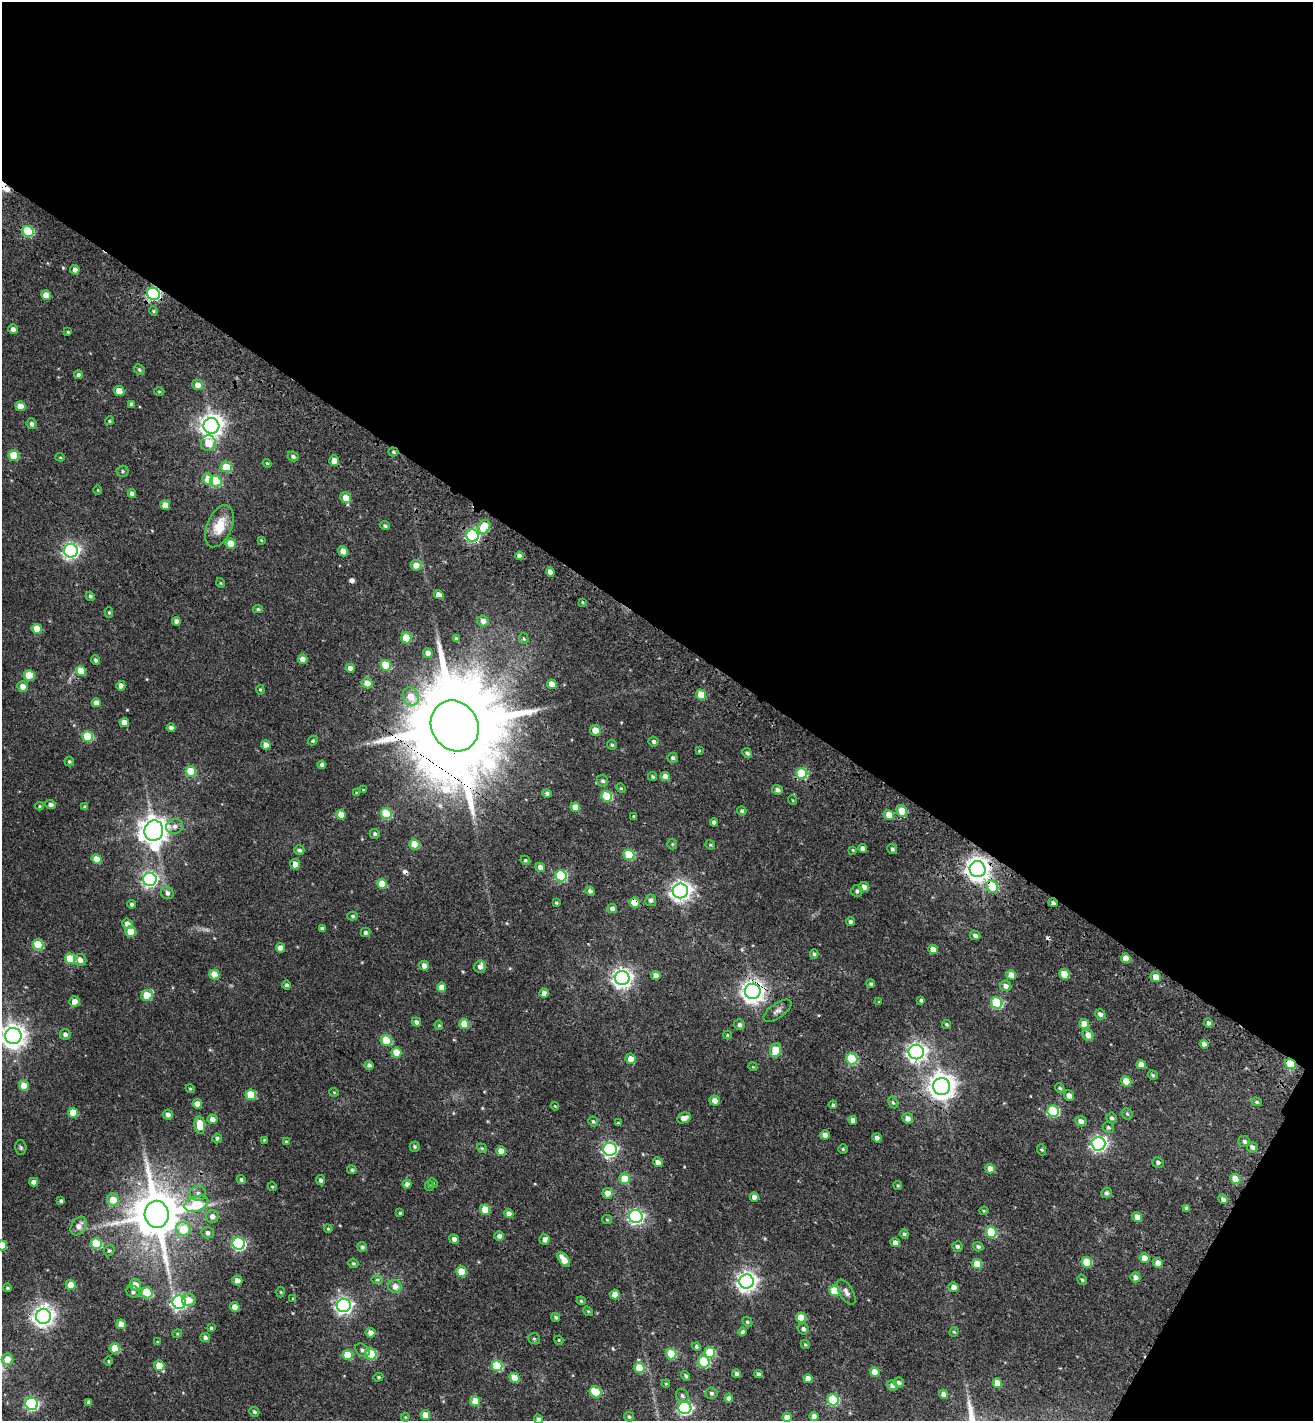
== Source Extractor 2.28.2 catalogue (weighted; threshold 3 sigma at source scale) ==
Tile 2 of 2 x 2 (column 2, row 1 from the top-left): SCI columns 1557-2867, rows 1556-2974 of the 3212 x 3186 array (HDU 1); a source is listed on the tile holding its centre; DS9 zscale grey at full resolution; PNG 1315 x 1423 px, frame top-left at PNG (2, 2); each listed source drawn as its Kron ellipse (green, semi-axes under 4 px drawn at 4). Shown black and unused: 46% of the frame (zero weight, under 3 of 4 exposures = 17% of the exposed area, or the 3 px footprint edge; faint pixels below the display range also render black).
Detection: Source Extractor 2.28.2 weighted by HDU 2 'WHT'; one run over the whole footprint, this tile lists its part. Background 0.0323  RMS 0.0061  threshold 0.0274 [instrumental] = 3 sigma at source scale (4.5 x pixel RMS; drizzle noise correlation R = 1.50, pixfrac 1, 0.0396/0.0396 arcsec/px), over >= 5 px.
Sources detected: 380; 1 too faint to see at this stretch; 3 cosmic-ray / hot-pixel residue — neither listed nor drawn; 1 inside a brighter listed object's ellipse — not listed separately; the other 375 listed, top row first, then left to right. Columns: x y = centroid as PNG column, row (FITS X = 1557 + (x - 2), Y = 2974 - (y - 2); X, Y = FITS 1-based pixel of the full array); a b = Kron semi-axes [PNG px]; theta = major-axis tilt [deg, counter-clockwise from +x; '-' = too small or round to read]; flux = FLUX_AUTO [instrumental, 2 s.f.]
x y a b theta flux
28 231 6 5 - 31
75 270 5 4 - 2.4
153 294 6 6 - 84
46 295 5 4 - 6
153 311 4 4 - 0.75
13 329 5 4 - 2.5
68 332 3 3 - 0.67
139 369 5 5 - 1.1
78 375 4 4 - 1.9
198 385 5 5 - 4.2
119 391 5 5 - 8.6
159 391 5 3 - 0.61
132 404 4 3 - 1.5
20 406 5 4 - 6.4
109 421 5 4 - 0.88
32 424 5 5 - 1.9
211 426 8 8 - 470
208 443 8 7 - 12
393 452 5 4 - 0.95
14 456 5 5 - 20
293 456 5 4 - 1.7
60 457 4 4 - 0.65
334 461 5 5 - 5.1
267 463 4 4 - 0.76
226 467 5 5 - 13
122 471 6 5 - 1
208 479 6 5 - 7.8
216 481 6 5 - 27
98 490 5 3 - 0.55
132 494 4 4 - 2.7
346 498 5 5 - 7.5
165 505 5 4 - 6.2
219 526 22 12 68 13
385 526 5 4 - 1
484 527 7 5 56 17
473 536 6 6 - 83
261 540 4 3 - 0.47
231 544 5 5 - 11
71 551 7 7 - 180
343 551 5 4 - 4.6
519 556 4 4 - 2.5
416 565 5 5 - 5.6
550 572 5 4 - 3.7
221 583 5 3 - 0.51
439 595 5 4 - 4.7
90 596 5 4 - 1.1
582 602 4 3 - 0.63
258 609 5 4 - 0.93
109 613 5 4 - 0.84
176 621 4 4 - 2.4
483 621 6 5 - 3.3
37 629 5 5 - 12
406 638 5 5 - 18
456 639 4 3 - 0.99
524 639 5 5 - 0.91
428 653 5 4 - 3.1
303 659 5 4 - 4.1
96 660 5 4 - 1.5
386 665 5 5 - 22
350 668 4 4 - 3
81 671 5 5 - 12
29 675 5 5 - 15
367 683 5 5 - 5.7
552 684 5 4 - 6.9
22 686 5 5 - 4
121 686 4 4 - 3.4
260 690 5 4 - 0.76
701 695 5 4 - 11
411 697 9 8 - 8.3
96 703 4 4 - 4
124 722 5 4 - 4.8
455 726 26 23 -59 13000
171 728 4 4 - 1.8
595 730 6 5 - 7.4
88 736 5 5 - 25
313 741 5 4 - 0.85
654 742 5 5 - 1.3
266 745 5 4 - 5.1
612 745 5 4 - 1
699 751 4 3 - 0.5
747 753 5 4 - 1.3
672 758 5 5 - 1.1
69 761 5 4 - 0.99
322 765 4 4 - 2.3
191 772 5 5 - 22
802 774 5 5 - 39
665 776 5 4 - 6.8
653 777 5 4 - 0.92
603 781 6 5 - 1.5
621 788 5 4 - 0.69
363 790 3 3 - 0.5
777 790 5 4 - 2
356 793 3 3 - 0.56
547 793 4 4 - 1.3
606 796 5 5 - 27
792 800 5 3 - 0.46
50 804 5 4 - 2
40 806 4 4 - 0.65
85 807 4 4 - 1.3
575 807 5 4 - 7.5
742 811 4 4 - 1.1
902 811 6 5 - 15
386 814 5 5 - 26
341 815 5 4 - 7.3
889 815 5 5 - 6.9
633 816 4 3 - 0.54
714 822 4 4 - 2
174 826 8 7 - 2.5
154 831 10 9 - 740
375 834 5 5 - 1.3
414 844 5 5 - 14
672 844 5 5 - 0.81
710 845 5 4 - 0.66
862 848 4 4 - 2.3
892 849 5 4 - 1.2
299 850 5 4 - 1.4
853 850 4 3 - 0.67
629 855 5 5 - 28
97 859 5 5 - 8.5
525 860 5 4 - 0.82
295 864 5 5 - 3.8
540 867 5 4 - 3.2
978 869 8 8 - 490
561 876 6 5 - 40
150 879 7 6 - 140
382 884 5 5 - 12
992 886 6 5 - 27
864 887 5 5 - 3.5
590 891 4 4 - 1.7
680 891 7 7 - 320
857 891 6 5 - 1.4
167 893 6 6 - 2.4
651 900 6 5 - 1.8
556 903 3 2 - 0.69
634 903 5 5 - 9.8
1053 903 4 4 - 1.7
132 904 4 4 - 1.3
612 909 5 4 - 2.4
352 916 5 4 - 0.99
850 922 4 4 - 1.6
127 924 5 5 - 3.4
322 929 4 3 - 1.7
130 931 5 5 - 9.4
365 932 5 4 - 1.4
975 935 5 4 - 1.8
38 945 5 5 - 26
280 948 4 4 - 4.2
933 949 5 4 - 4.8
814 954 5 4 - 1
1126 958 5 4 - 6.7
70 959 5 5 - 19
80 960 6 6 - 3.5
424 966 5 4 - 3.3
480 967 6 5 - 2.5
1064 974 5 5 - 13
214 975 5 5 - 10
1011 975 5 4 - 6.8
656 976 5 4 - 4.8
1156 977 5 5 - 6.4
622 978 7 7 - 290
871 984 4 4 - 1
287 985 4 4 - 1.5
1006 986 6 5 - 2.3
441 987 5 4 - 5.8
753 991 8 7 - 430
544 993 4 4 - 3.3
147 995 6 5 - 17
921 1000 4 4 - 0.89
75 1001 5 5 - 4.6
879 1002 4 3 - 0.48
997 1003 6 5 - 45
777 1011 16 7 35 2.9
1100 1014 5 5 - 2.3
416 1022 5 4 - 1.9
1208 1023 5 4 - 1.6
464 1024 5 5 - 11
947 1024 4 3 - 1
1084 1024 5 4 - 7.1
439 1025 5 4 - 0.84
739 1025 5 5 - 1.8
65 1034 5 5 - 1.9
727 1035 4 4 - 0.59
1088 1035 6 5 - 4.5
13 1036 8 8 - 460
386 1040 5 5 - 29
1204 1044 4 4 - 3
775 1050 7 5 73 16
916 1052 7 7 - 270
396 1053 5 5 - 9.9
630 1059 5 5 - 5.2
852 1059 6 5 - 38
1290 1064 5 5 - 12
369 1065 4 4 - 1.8
1141 1065 5 4 - 4.4
753 1067 4 3 - 0.52
1153 1075 5 4 - 1
1126 1081 5 5 - 11
24 1086 5 5 - 8.3
942 1086 8 8 - 620
1060 1088 5 4 - 1
190 1089 5 4 - 0.7
334 1092 5 4 - 0.61
251 1095 5 5 - 20
1069 1095 5 5 - 2.8
715 1100 5 5 - 4.1
893 1102 6 4 -62 0.95
1257 1102 5 4 - 0.92
197 1104 5 4 - 5.5
833 1105 4 3 - 1.1
555 1106 4 3 - 0.54
1053 1111 6 5 - 48
73 1113 5 5 - 11
1127 1114 6 5 - 0.91
168 1115 5 5 - 2.3
684 1118 7 5 25 4.1
908 1118 5 5 - 3
1111 1118 6 5 - 1.3
212 1119 5 5 - 3.5
853 1120 4 4 - 3
593 1121 5 5 - 1.1
1081 1121 6 5 - 2.9
618 1123 4 3 - 0.54
200 1125 8 5 -85 11
1108 1127 6 5 - 1
825 1135 5 4 - 3
217 1138 5 4 - 1.2
877 1138 5 4 - 2.4
264 1140 3 3 - 0.58
1244 1141 6 5 - 1.7
286 1142 4 4 - 0.6
1098 1144 7 7 - 160
21 1147 7 5 -88 1.1
415 1147 5 5 - 1.1
1252 1147 5 5 - 1.9
482 1148 5 4 - 0.84
610 1149 6 6 - 120
843 1149 5 4 - 0.81
1042 1150 6 3 -71 0.65
501 1151 5 4 - 5.4
658 1162 5 4 - 3.6
1158 1162 6 5 - 1.7
990 1169 5 4 - 5.2
352 1170 4 4 - 1.1
625 1179 5 5 - 14
1235 1179 5 4 - 11
241 1180 4 4 - 1.1
321 1180 5 4 - 1.5
34 1182 4 4 - 3.3
433 1183 5 4 - 0.74
407 1184 4 4 - 2.6
898 1185 4 3 - 0.77
429 1186 5 4 - 0.66
272 1187 4 4 - 0.66
198 1193 8 7 - 2.4
608 1193 5 5 - 4.9
1106 1193 5 5 - 1.6
754 1197 4 4 - 3.9
1223 1199 5 4 - 2.2
113 1200 6 6 - 8.3
61 1201 4 3 - 1.2
196 1204 12 7 19 28
1187 1208 4 3 - 1.4
485 1210 5 5 - 12
984 1211 4 4 - 0.67
400 1213 3 3 - 0.7
157 1214 13 12 - 3100
509 1214 4 4 - 4
212 1216 6 6 - 3.2
636 1217 7 6 - 130
1137 1217 5 4 - 4.5
607 1220 5 4 - 0.67
79 1226 10 7 57 3.7
183 1229 7 7 - 14
328 1229 4 3 - 0.68
991 1232 5 5 - 30
207 1233 6 5 - 2.1
904 1234 4 4 - 1
499 1236 5 4 - 2.2
454 1239 5 4 - 2.7
545 1239 5 5 - 2.7
895 1243 5 4 - 3.4
96 1244 5 5 - 29
239 1244 6 6 - 80
2 1245 5 5 - 12
957 1246 5 5 - 1.4
362 1247 5 4 - 1.6
978 1247 5 4 - 1.5
109 1251 6 5 - 0.98
1145 1258 5 4 - 7.4
564 1259 9 4 -53 7
1087 1262 5 5 - 18
353 1263 5 4 - 1.1
1158 1263 5 5 - 4.4
977 1264 5 5 - 12
461 1272 5 5 - 13
1135 1277 5 4 - 2.8
237 1280 5 5 - 3.1
377 1280 6 4 0 0.92
1082 1280 5 4 - 1.1
747 1281 7 7 - 320
71 1285 5 5 - 6.8
135 1285 6 5 - 5.6
395 1286 7 6 - 4.2
954 1287 5 5 - 3.5
7 1288 4 4 - 0.92
835 1291 5 5 - 20
133 1292 7 5 -30 1.5
281 1292 5 3 - 0.58
846 1292 14 6 -59 2.6
147 1293 5 5 - 26
615 1295 5 5 - 5.8
293 1299 4 3 - 0.6
189 1300 7 6 - 5.4
581 1301 4 4 - 0.7
179 1302 7 6 - 150
344 1305 7 6 - 190
235 1307 5 5 - 4.7
588 1311 5 4 - 0.7
43 1316 7 7 - 360
556 1317 5 4 - 1.2
801 1318 5 5 - 14
747 1322 5 4 - 0.88
121 1324 5 4 - 6.1
211 1328 4 3 - 0.81
803 1329 5 5 - 1.7
743 1332 4 4 - 1.2
954 1332 5 4 - 0.75
370 1333 5 5 - 3.2
177 1334 4 4 - 0.67
205 1337 5 4 - 1.8
534 1339 6 5 - 1
559 1340 5 4 - 0.64
158 1342 4 3 - 0.6
805 1344 4 4 - 0.73
696 1347 4 4 - 1.2
115 1348 5 5 - 15
362 1350 8 5 -40 1.7
710 1352 5 5 - 26
371 1354 5 5 - 33
671 1354 5 5 - 26
348 1355 5 5 - 15
8 1359 6 5 - 8.8
108 1361 5 3 - 0.56
704 1362 6 5 - 34
159 1365 5 5 - 9.3
497 1366 5 5 - 35
639 1368 5 5 - 15
875 1372 5 5 - 8.6
737 1374 4 4 - 2
758 1374 4 4 - 1.8
686 1376 5 4 - 1.1
378 1377 5 4 - 0.8
515 1378 5 5 - 12
808 1379 4 4 - 5.6
899 1382 5 5 - 1.8
997 1383 5 4 - 7.2
666 1384 4 4 - 0.64
892 1385 5 5 - 2.4
595 1392 6 5 - 23
712 1393 6 6 - 1.4
944 1394 4 4 - 3.2
682 1396 7 6 - 1.5
729 1398 4 4 - 2.1
833 1400 5 5 - 46
475 1401 5 5 - 12
89 1402 4 4 - 1.4
32 1404 6 6 - 82
685 1408 6 6 - 100
254 1412 5 4 - 1.1
425 1415 5 4 - 5.7
814 1416 4 4 - 2.8
405 1417 4 4 - 0.69
629 1417 5 4 - 1.1
787 1417 5 4 - 4.9
538 1419 5 4 - 1.7
Overlapping masked pixels (flux is a lower limit): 13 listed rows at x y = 153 294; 393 452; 473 536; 455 726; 978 869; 992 886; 634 903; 1053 903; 753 991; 1290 1064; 942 1086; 157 1214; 43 1316
Isophote crosses this tile's border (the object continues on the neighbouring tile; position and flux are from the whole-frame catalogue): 3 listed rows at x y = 13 1036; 2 1245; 538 1419